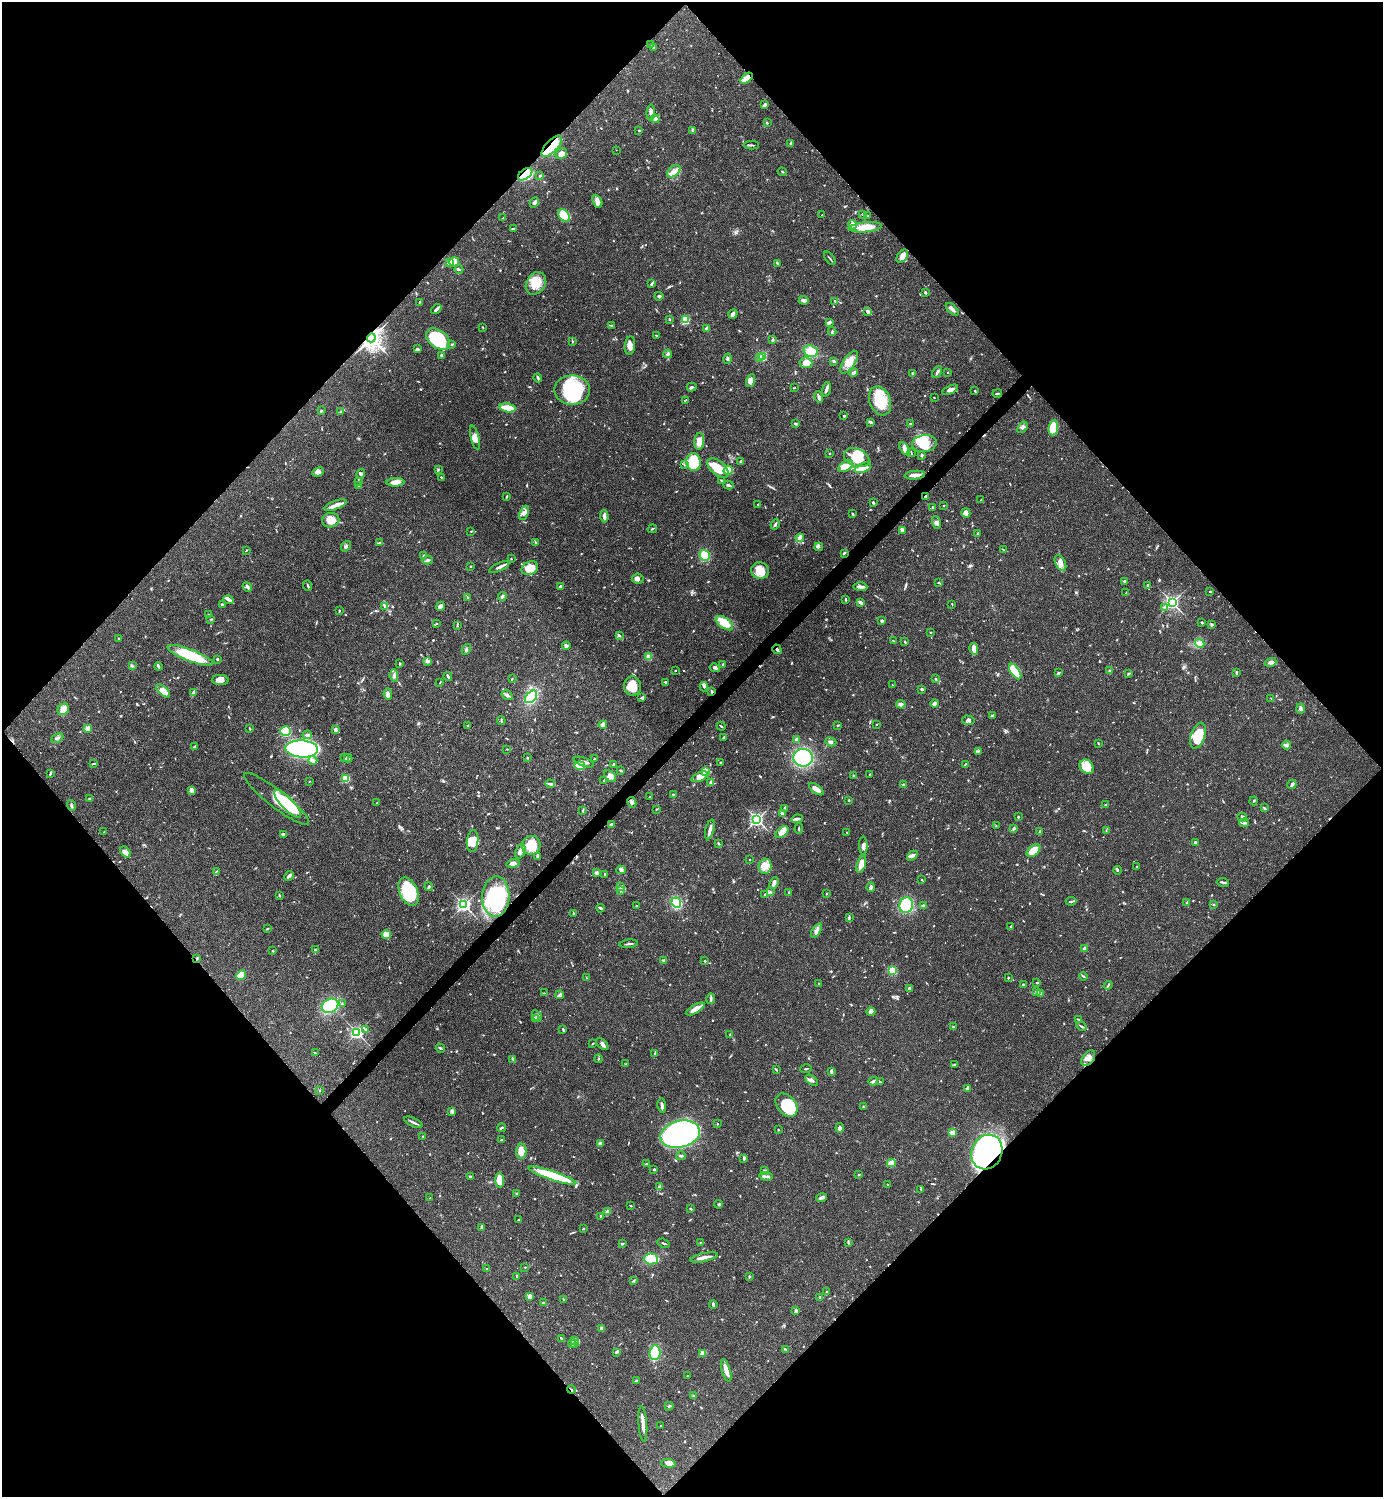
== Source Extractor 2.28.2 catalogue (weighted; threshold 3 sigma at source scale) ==
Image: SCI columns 301-5824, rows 3-5979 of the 5982 x 5983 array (HDU 1 of 3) = the unmasked area's bounding box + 8 px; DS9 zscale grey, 4 x 4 block average (1 PNG px = mean of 4 x 4 image px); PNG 1385 x 1499 px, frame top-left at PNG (2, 2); each listed source drawn as its Kron ellipse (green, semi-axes under 4 px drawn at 4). Shown black and unused: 51% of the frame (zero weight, under 3 of 4 exposures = <1% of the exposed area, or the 3 px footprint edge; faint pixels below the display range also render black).
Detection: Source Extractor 2.28.2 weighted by HDU 2 'WHT'. Background 0.0384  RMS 0.0027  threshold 0.0119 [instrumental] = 3 sigma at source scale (4.5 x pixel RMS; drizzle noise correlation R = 1.50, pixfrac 1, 0.05/0.05 arcsec/px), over >= 5 px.
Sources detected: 1031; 1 too faint to see at this stretch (4 x 4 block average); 6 inside a brighter object's white glare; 6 cosmic-ray / hot-pixel residue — neither listed nor drawn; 21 coinciding with a brighter row at this scale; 71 inside a brighter listed object's ellipse — not listed separately; of the other 926, all 500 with FLUX_AUTO >= 0.992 (the completeness limit of this list) listed and drawn (426 fainter detections not listed), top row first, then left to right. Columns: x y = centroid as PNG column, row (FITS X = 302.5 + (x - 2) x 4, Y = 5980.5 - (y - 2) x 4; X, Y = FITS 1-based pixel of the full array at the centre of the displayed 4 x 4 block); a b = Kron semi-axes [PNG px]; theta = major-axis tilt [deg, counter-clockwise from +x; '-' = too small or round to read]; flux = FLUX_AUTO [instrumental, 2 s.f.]
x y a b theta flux
650 45 3 2 - 1.1
654 48 2 2 - 2.9
747 78 7 4 38 22
765 105 3 2 - 5.2
651 113 8 4 88 5.9
655 119 4 2 - 2.4
767 123 2 2 - 1.2
639 130 2 2 - 1.8
693 130 4 3 - 3
791 144 4 2 - 3.7
752 145 7 2 -2 2.7
552 146 13 6 47 54
616 150 2 2 - 1.7
561 154 6 5 - 10
674 171 7 5 40 11
782 172 5 2 - 1.6
525 174 8 5 36 92
540 175 2 2 - 1.8
597 201 7 4 -64 7.3
534 203 5 2 - 4.3
863 214 2 2 - 4.5
564 215 7 5 -49 43
822 215 2 2 - 1
868 216 3 2 - 1.6
503 218 2 2 - 1.1
853 225 4 3 - 7.1
865 227 16 5 6 30
513 229 4 2 - 2.2
902 256 7 5 56 11
830 258 8 2 -52 1.9
454 262 5 4 - 19
449 263 2 2 - 12
777 263 4 2 - 1.6
459 269 4 2 - 3
536 283 12 9 57 28
651 284 4 2 - 2.6
925 292 3 2 - 2.6
659 296 4 3 - 2.6
804 300 5 3 - 4.7
835 301 3 2 - 2.1
419 302 4 2 - 1.4
436 309 6 2 42 3.9
952 309 8 2 -43 5
868 311 4 3 - 6.4
733 314 5 4 - 3.9
669 319 2 2 - 3.1
685 320 2 2 - 37
829 322 3 3 - 4.5
611 325 3 2 - 1.2
482 327 2 2 - 1.1
707 328 3 3 - 4.8
832 331 4 2 - 2.1
657 336 4 2 - 1.2
371 338 4 4 - 780
438 339 13 9 -37 94
772 340 3 2 - 1.6
572 341 4 2 - 1.8
452 344 3 2 - 1.7
630 346 9 5 83 8.4
417 349 3 2 - 1.9
811 351 7 5 -17 25
668 354 4 3 - 3.1
441 355 2 2 - 6.1
762 356 2 2 - 100
760 358 2 2 - 10
727 359 5 3 - 2.7
834 361 3 3 - 2.2
849 362 13 6 55 16
806 363 6 5 - 18
937 372 6 2 62 5.4
948 372 2 2 - 1.4
853 373 4 2 - 3.7
913 373 2 2 - 9.3
538 378 4 2 - 3.8
751 381 7 4 72 13
692 387 5 2 - 2.6
794 388 4 2 - 1.1
826 389 7 2 74 4.6
572 390 18 15 -1 120
950 390 8 3 23 5.9
975 391 2 2 - 2.1
997 394 5 2 - 2.4
819 397 6 3 -75 5
934 397 2 2 - 1.5
685 400 3 2 - 1.3
880 401 15 10 -68 50
508 408 8 2 -10 55
321 411 2 2 - 3.9
341 411 3 2 - 1.3
844 416 2 2 - 2.1
871 422 4 2 - 4.5
795 423 4 2 - 1.9
910 424 4 2 - 1.4
1022 427 6 3 53 4.1
1053 428 7 5 83 55
475 437 12 4 -76 8.7
699 441 8 5 84 15
924 444 12 8 8 25
904 449 7 4 -58 6.6
829 453 2 2 - 1
911 453 4 2 - 1.2
922 455 3 3 - 2
857 458 13 8 -23 40
741 461 3 2 - 2.2
693 462 9 7 -82 67
684 464 2 2 - 1
846 466 8 5 32 13
718 468 13 7 -40 37
863 468 8 4 20 11
438 470 3 2 - 1.4
728 470 5 4 - 23
318 472 6 3 24 5.3
361 474 5 3 - 3.4
915 475 10 2 5 15
441 477 3 2 - 1.3
358 481 3 2 - 1.2
722 481 3 2 - 2.2
395 482 9 4 3 14
729 485 5 2 - 4.6
359 486 2 2 - 2.2
925 496 2 2 - 4
506 497 3 2 - 1.2
981 500 2 2 - 1.1
873 502 3 2 - 3
335 505 12 3 20 10
758 505 4 2 - 1.9
944 506 2 2 - 1.2
933 507 3 2 - 1.6
524 513 7 4 67 6.5
966 513 4 4 - 8.3
852 514 3 2 - 1.6
604 516 6 3 -87 5.7
331 520 9 7 11 15
936 522 7 4 -70 5.1
775 524 5 2 - 3
652 529 4 2 - 1.6
903 530 3 2 - 1.2
471 531 2 2 - 1.4
978 533 4 2 - 1.5
800 538 4 4 - 4.5
535 542 3 2 - 1.5
380 543 4 2 - 2.8
346 546 6 3 54 3.4
819 547 4 2 - 2.5
1003 549 3 2 - 1
247 550 3 2 - 1
844 553 3 2 - 1.4
424 555 3 2 - 2.1
705 555 6 5 - 31
511 559 2 2 - 1.1
428 560 5 3 - 3.1
1060 563 8 5 -63 11
471 566 2 2 - 1.8
499 567 11 2 26 5.9
530 568 8 6 25 25
760 570 9 8 - 23
638 579 5 5 - 6.6
1125 581 2 2 - 3.1
939 583 2 2 - 1.5
307 585 5 2 - 1.9
1148 585 3 2 - 1.8
560 586 3 2 - 3.8
247 587 5 3 - 3.6
860 587 7 3 -2 5.7
1210 592 2 2 - 1.6
1126 593 3 2 - 1.5
502 596 4 3 - 3.3
467 597 3 2 - 1.3
845 599 3 2 - 2.1
228 600 5 3 - 4
861 602 3 2 - 7.1
1172 602 3 2 - 380
222 604 3 2 - 1
952 604 3 2 - 1.2
440 606 5 3 - 7.3
385 607 4 3 - 2.3
1164 608 3 3 - 3.3
339 611 2 2 - 1.4
209 614 2 2 - 1.2
211 619 4 2 - 1.4
881 621 3 2 - 3
436 623 2 2 - 2
724 623 10 5 -35 26
1202 623 4 2 - 1.5
1211 625 3 2 - 1.8
457 626 2 2 - 1
931 632 2 2 - 1.1
619 635 4 2 - 1.5
119 639 2 2 - 1.9
893 641 3 2 - 1.3
905 642 3 2 - 1.3
1200 643 5 3 - 5.2
566 646 4 3 - 4.8
466 649 6 2 60 2.4
777 649 5 2 - 3
974 649 6 2 -76 18
190 655 24 6 -21 79
648 656 4 4 - 4.9
217 659 3 2 - 2.1
427 661 3 2 - 2.4
1270 662 6 3 17 5.3
400 664 2 2 - 2.7
723 664 2 2 - 2.2
132 666 3 2 - 1.8
158 667 4 2 - 2.3
715 668 5 3 - 4.3
675 670 2 2 - 1.3
1109 671 3 2 - 1.8
1015 672 9 4 -57 92
1058 673 3 2 - 2.3
1128 673 3 2 - 1.6
1236 673 4 2 - 1.5
394 676 6 2 -85 3.2
448 676 4 2 - 2.6
512 679 3 2 - 1.2
935 679 2 2 - 1.6
220 680 8 5 -3 10
440 682 3 2 - 1.1
665 682 2 2 - 3.1
892 685 2 2 - 1.2
633 686 9 8 - 29
704 687 5 3 - 3
922 689 3 3 - 2.2
163 691 8 4 -41 19
193 692 4 3 - 2.8
712 692 3 2 - 1.5
388 694 5 3 - 5.8
507 695 6 2 -33 3.9
531 697 7 5 48 53
642 698 3 3 - 2.4
1271 698 2 2 - 1
935 703 4 2 - 8
901 704 4 3 - 6.2
63 709 6 5 - 17
1301 709 5 4 - 3.9
992 715 3 2 - 1.9
968 720 6 4 -15 5.9
501 721 4 2 - 1.4
877 724 3 2 - 1
603 725 4 3 - 11
838 725 3 2 - 1.2
468 726 2 2 - 1.8
721 726 4 2 - 1.7
88 728 2 2 - 22
250 728 3 2 - 1.1
335 730 3 2 - 5.6
286 731 5 4 - 75
307 735 5 3 - 5.3
1198 736 13 7 71 59
724 737 3 2 - 4.7
57 738 6 2 27 3.3
797 739 3 2 - 4.4
831 742 6 3 -19 3.4
1098 743 2 2 - 1.1
1286 745 4 3 - 4.6
194 747 4 2 - 3.3
302 749 16 8 -4 590
507 749 3 2 - 1.3
979 751 3 2 - 2.2
345 758 2 2 - 1.1
348 758 4 2 - 3
528 758 2 2 - 1.1
803 758 9 9 - 110
594 759 2 2 - 1.5
313 760 4 3 - 6
584 762 10 3 -19 7
94 763 4 2 - 1.4
720 763 2 2 - 2
614 764 2 2 - 4.5
965 764 3 2 - 1.4
580 766 5 3 - 36
1087 767 8 6 -46 14
621 771 3 2 - 2
706 772 4 3 - 60
50 773 4 2 - 1.7
870 774 2 2 - 1.5
610 776 7 4 -44 8.9
854 776 2 2 - 1.2
700 777 9 4 22 15
346 778 4 3 - 33
604 780 2 2 - 1.3
309 781 2 2 - 1
711 783 4 2 - 3.6
550 784 5 3 - 3.5
1292 784 5 2 - 4.9
903 785 3 2 - 2.4
816 789 8 3 -37 15
191 790 4 3 - 9.1
673 794 3 2 - 1.8
650 797 2 2 - 1.6
90 798 3 2 - 3.1
276 799 41 8 -38 38
849 800 2 2 - 1.8
1254 801 4 2 - 1.3
632 802 5 4 - 3.9
377 803 3 2 - 1.9
288 804 18 6 -46 67
1105 805 2 2 - 1.3
71 806 5 2 - 2.7
784 808 3 2 - 1.8
1264 808 4 2 - 1.8
656 809 4 2 - 1.3
583 811 3 2 - 1.5
782 813 4 2 - 1.8
1018 817 2 2 - 1.4
1242 817 5 4 - 4.4
757 819 3 3 - 330
797 819 6 2 7 5.1
1244 823 5 2 - 3
611 824 4 2 - 2.2
996 826 2 2 - 1.3
710 829 10 2 75 8.1
799 829 5 2 - 2
1014 829 3 3 - 1.9
1106 830 3 2 - 1.2
104 832 2 2 - 1.2
782 832 7 4 41 16
1040 832 3 2 - 2.9
847 833 2 2 - 1.2
283 834 3 2 - 3.6
473 841 11 6 85 20
718 843 2 2 - 1.1
1195 843 4 2 - 2.1
531 845 9 9 - 34
863 846 9 3 -88 7
520 851 7 4 68 9.1
1033 851 8 5 40 30
125 852 6 4 -50 9.6
538 856 4 2 - 6.2
912 856 6 3 43 5
749 860 2 2 - 1.1
513 863 7 4 12 6.3
861 864 9 3 74 17
765 866 7 6 - 14
1137 867 2 2 - 2.1
621 870 4 4 - 3.9
1117 870 4 2 - 2
216 871 3 2 - 1.2
597 873 4 3 - 4
605 874 2 2 - 1.8
289 876 5 2 - 4.4
922 880 3 2 - 1.1
1223 882 6 2 -10 2.9
774 883 6 3 68 6.1
621 886 3 3 - 3.7
429 887 4 2 - 2.6
871 887 4 2 - 4.8
621 891 2 2 - 1.2
408 892 15 9 -66 69
771 892 3 2 - 1.5
789 892 2 2 - 1.3
826 894 2 2 - 1
279 895 3 2 - 1.4
765 895 3 2 - 2
496 897 20 13 87 120
1071 901 5 2 - 2.2
676 903 5 4 - 59
1187 903 3 2 - 1.5
464 905 3 3 - 250
906 905 8 7 - 78
923 905 4 2 - 4.1
1214 905 2 2 - 1.2
636 906 2 2 - 1
601 908 4 2 - 3.1
574 913 2 2 - 1.9
849 917 3 2 - 2
1010 926 3 2 - 1.3
267 929 3 2 - 1.4
816 931 8 3 57 5.1
386 934 4 4 - 14
629 944 9 2 5 2.9
1084 949 3 3 - 3.4
315 950 3 2 - 1.9
272 951 2 2 - 1.1
197 958 3 2 - 1.7
664 960 4 3 - 2.2
705 961 2 2 - 3.3
892 970 4 4 - 35
241 975 5 4 - 30
1083 976 4 2 - 1.9
586 978 3 2 - 1.4
1008 978 2 2 - 1.4
1037 983 2 2 - 2.6
819 984 2 2 - 1.2
1023 984 2 2 - 2.8
1108 985 4 2 - 1.7
910 988 3 2 - 4.3
1037 991 3 3 - 4.6
544 993 3 2 - 1
1040 993 4 3 - 4
560 995 4 3 - 3.7
711 999 5 2 - 2.1
342 1004 2 2 - 1.4
330 1006 8 6 31 110
695 1009 10 4 29 12
871 1012 4 4 - 4
537 1016 6 3 -57 3.7
535 1019 2 2 - 1.2
1078 1019 4 2 - 1.8
1081 1026 5 2 - 2.1
953 1027 3 2 - 1.2
366 1029 4 2 - 1.1
563 1029 3 2 - 1.7
357 1033 3 3 - 190
730 1034 2 2 - 1.1
592 1044 3 2 - 1.4
602 1044 7 3 -42 5.5
440 1048 5 2 - 1.9
315 1053 4 2 - 1.3
655 1053 2 2 - 2.3
1088 1058 9 5 54 11
513 1059 3 2 - 3.1
598 1059 4 2 - 1.3
625 1064 2 2 - 1.1
955 1064 3 2 - 1.7
806 1069 6 2 11 1.7
776 1070 3 2 - 2.3
831 1072 3 2 - 5
812 1080 7 3 -37 4.8
873 1081 4 2 - 3.3
880 1082 2 2 - 2.1
968 1088 4 3 - 6.2
319 1090 2 2 - 1.7
786 1105 13 9 -50 67
662 1106 7 2 -82 6.2
863 1107 3 2 - 2.2
452 1111 3 2 - 1.4
413 1122 10 2 -25 4.1
717 1124 2 2 - 1.1
501 1128 4 2 - 2.4
840 1128 5 3 - 7.1
778 1130 2 2 - 1.1
952 1133 2 2 - 32
680 1134 20 13 13 280
423 1136 2 2 - 1.3
501 1140 3 2 - 1.4
600 1144 3 3 - 7.5
521 1151 7 5 89 14
987 1152 18 15 65 470
681 1156 5 2 - 3.1
744 1158 4 3 - 2.3
891 1163 4 3 - 26
647 1164 3 2 - 2.1
654 1169 2 2 - 5.1
764 1170 4 2 - 1.3
859 1175 2 2 - 1.3
470 1176 3 2 - 2.4
552 1176 25 4 -19 110
766 1176 7 2 -9 3.9
500 1180 7 3 -86 27
888 1185 2 2 - 1.9
660 1187 4 3 - 4.7
921 1189 3 2 - 1.3
517 1194 3 2 - 2.3
430 1198 2 2 - 1.3
822 1198 6 3 15 4.6
719 1204 4 2 - 2.1
630 1205 4 2 - 0.99
690 1209 3 2 - 2.1
607 1211 4 3 - 2.8
600 1216 3 2 - 1.5
519 1220 3 2 - 1.7
481 1227 2 2 - 1.1
583 1229 3 2 - 1.2
700 1242 3 2 - 1.2
848 1242 3 2 - 1.2
663 1243 6 2 -22 2
622 1244 4 2 - 2
704 1257 14 2 13 11
651 1259 7 5 -3 35
525 1267 2 2 - 1
487 1269 2 2 - 1.3
517 1276 3 2 - 1.6
749 1277 3 2 - 1.2
634 1281 2 2 - 1.1
826 1292 2 2 - 1.1
530 1296 4 3 - 7
820 1297 3 2 - 3.6
564 1300 4 2 - 1.2
544 1303 3 2 - 6
713 1305 4 2 - 4.5
796 1311 4 2 - 4.8
601 1328 3 3 - 3.1
562 1339 2 2 - 1.3
574 1340 2 2 - 1.6
575 1343 3 2 - 1.6
572 1344 4 2 - 2.2
786 1349 3 2 - 1.4
616 1352 3 2 - 2.2
655 1353 7 5 85 42
703 1353 4 3 - 10
726 1371 11 3 -73 14
688 1376 3 2 - 1.1
636 1381 3 2 - 2.1
571 1390 4 2 - 1.8
693 1396 2 2 - 3.3
669 1406 4 2 - 2.2
643 1424 18 3 -85 13
661 1426 2 2 - 1.1
669 1463 7 4 -2 6.7
Overlapping masked pixels (flux is a lower limit): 10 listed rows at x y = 747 78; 552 146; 525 174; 371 338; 925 496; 777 649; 712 692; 197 958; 987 1152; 571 1390
Diffuse or blended objects may show on this block-average render without a row.